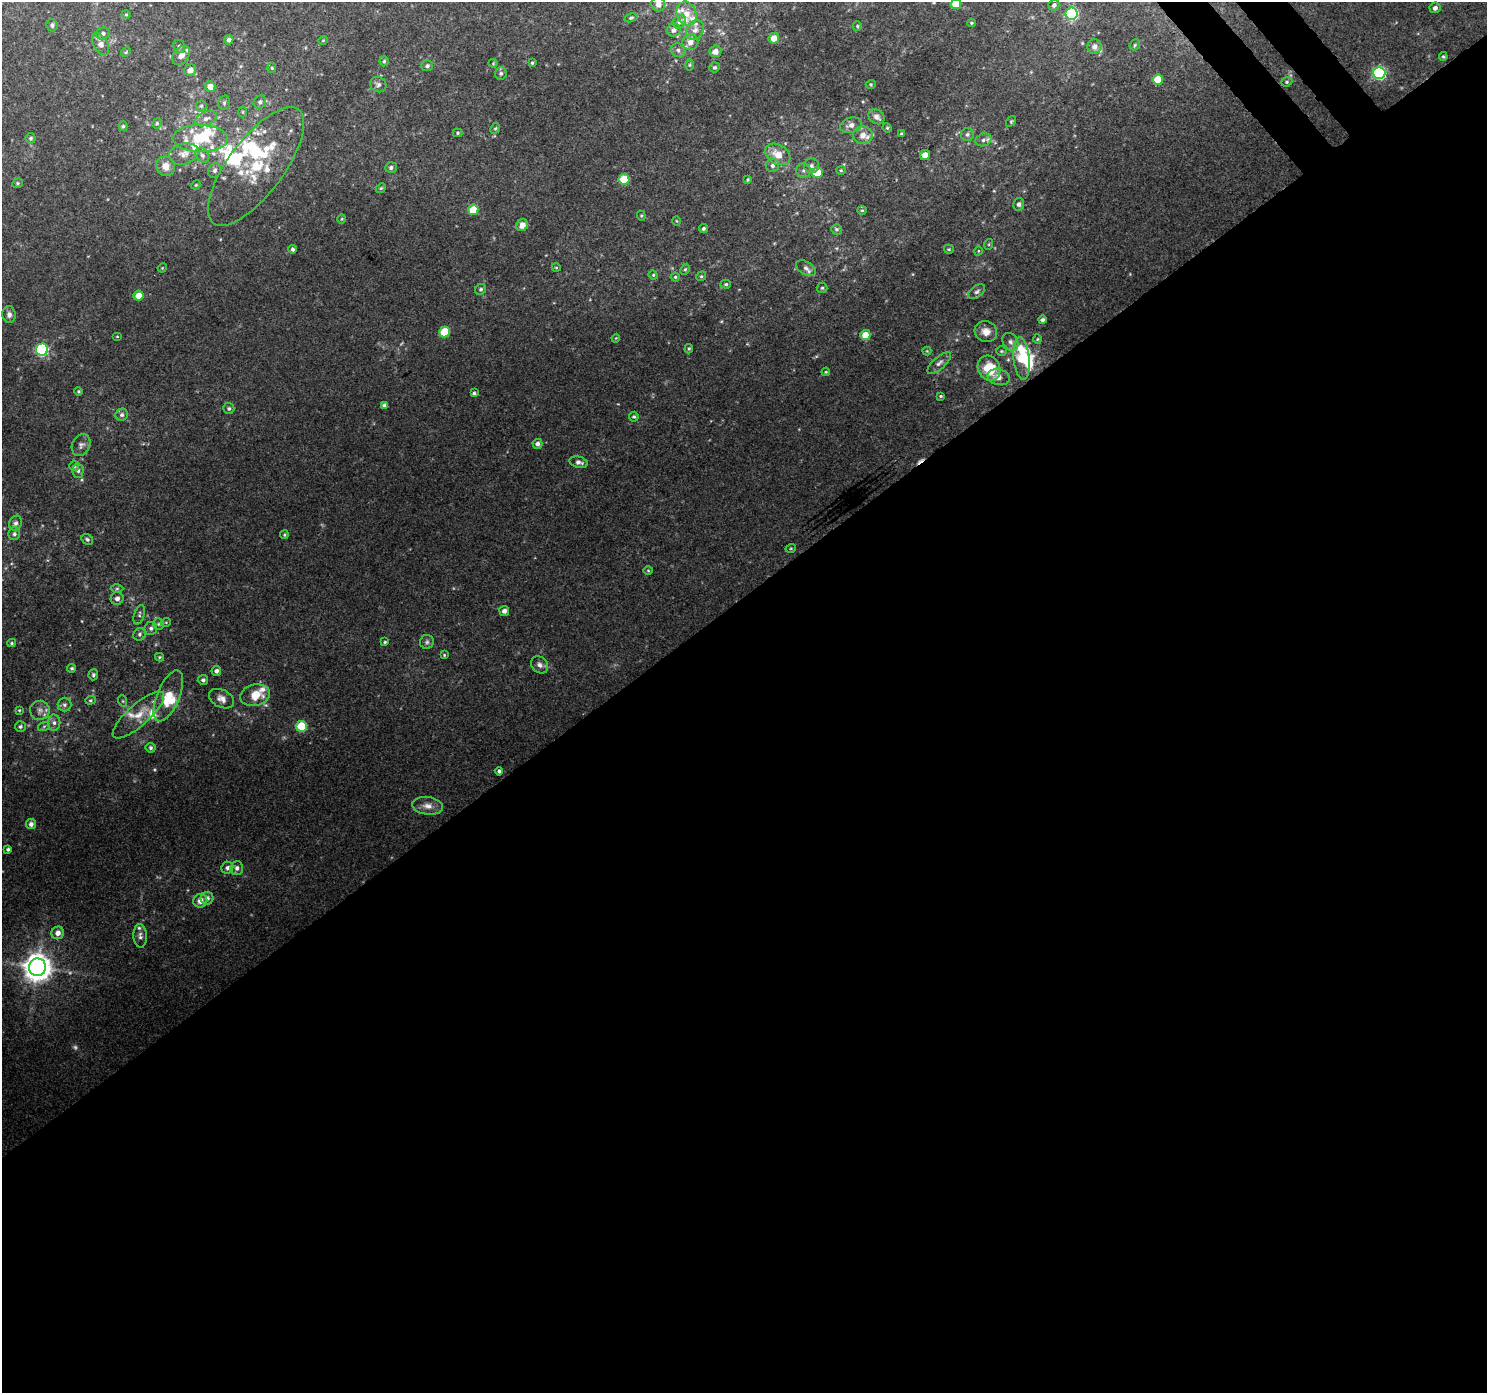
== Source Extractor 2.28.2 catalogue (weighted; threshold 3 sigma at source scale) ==
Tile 15 of 4 x 4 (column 3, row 4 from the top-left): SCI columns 3019-4503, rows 175-1565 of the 6040 x 5978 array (HDU 1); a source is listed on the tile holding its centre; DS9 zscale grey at full resolution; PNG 1489 x 1395 px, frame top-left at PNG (2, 2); each listed source drawn as its Kron ellipse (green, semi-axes under 4 px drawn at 4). Shown black and unused: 58% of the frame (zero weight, under 3 of 4 exposures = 5% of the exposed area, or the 3 px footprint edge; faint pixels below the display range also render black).
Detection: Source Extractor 2.28.2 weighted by HDU 2 'WHT'; one run over the whole footprint, this tile lists its part. Background 0.0445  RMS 0.0038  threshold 0.0172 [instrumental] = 3 sigma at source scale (4.5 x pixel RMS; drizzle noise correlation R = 1.50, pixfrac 1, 0.0396/0.0396 arcsec/px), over >= 5 px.
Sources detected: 216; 2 too faint to see at this stretch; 5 inside a brighter object's white glare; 1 cosmic-ray / hot-pixel residue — neither listed nor drawn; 24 inside a brighter listed object's ellipse — not listed separately; the other 184 listed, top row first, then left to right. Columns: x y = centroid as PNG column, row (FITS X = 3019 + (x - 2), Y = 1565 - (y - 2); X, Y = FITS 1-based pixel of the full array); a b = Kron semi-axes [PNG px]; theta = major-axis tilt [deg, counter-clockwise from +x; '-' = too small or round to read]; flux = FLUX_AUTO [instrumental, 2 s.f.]
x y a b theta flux
658 4 7 7 - 2.6
956 4 5 5 - 9.6
1054 5 5 5 - 1.2
1435 8 5 5 - 1.2
126 14 4 4 - 0.43
686 14 12 9 -69 4.1
1072 14 6 6 - 56
631 18 7 4 14 0.57
680 22 7 6 - 1.3
971 23 4 3 - 0.45
52 25 6 5 - 0.95
857 26 5 4 - 0.5
674 30 7 6 - 1.6
695 30 10 8 58 2.2
103 34 7 6 - 1.2
774 38 5 5 - 3.6
229 40 4 4 - 1.1
323 40 5 3 - 0.33
690 42 8 7 - 2.8
100 44 12 7 -60 2.9
1135 45 6 5 - 0.56
179 47 7 6 - 0.86
1094 47 7 7 - 1.9
678 50 7 6 - 1.3
715 51 6 5 - 2.7
126 52 5 4 - 0.48
181 55 11 7 51 2.6
1443 57 4 3 - 0.47
384 61 5 4 - 0.65
493 63 4 4 - 0.39
532 63 3 3 - 0.53
690 65 6 4 89 0.51
427 66 6 5 - 0.95
715 67 5 5 - 0.73
272 68 5 4 - 0.45
190 70 6 6 - 2.3
501 73 6 5 - 0.86
1379 73 6 6 - 55
1158 79 5 5 - 9.7
1287 82 6 4 22 0.58
378 84 8 7 - 1.2
871 84 5 3 - 0.37
210 87 5 5 - 2.9
260 102 7 6 - 1.2
224 103 7 5 76 0.82
201 106 5 5 - 0.68
243 112 5 3 - 0.41
876 117 9 6 -36 1.8
206 118 11 7 24 1.9
1011 121 6 4 56 0.43
157 123 5 4 - 0.62
851 125 11 7 15 2.3
123 126 5 4 - 0.56
495 128 6 4 66 0.54
887 128 5 4 - 0.44
458 133 5 4 - 0.47
901 134 3 3 - 0.52
967 134 6 6 - 1.1
863 135 10 9 - 3.6
31 138 5 5 - 0.77
200 139 27 13 0 14
983 140 8 6 17 1.4
184 154 15 10 16 3.1
778 154 13 9 -30 5.5
202 155 8 6 -55 1.3
925 155 5 5 - 3
772 165 7 6 - 1.4
166 166 10 9 - 3.6
811 166 7 7 - 1.4
256 167 71 27 53 30
391 168 6 5 - 1
214 170 7 6 - 1.2
841 170 5 4 - 0.48
804 171 7 7 - 1.3
817 173 5 5 - 8.1
624 179 5 5 - 13
748 180 4 4 - 0.52
17 183 5 4 - 0.56
196 185 5 4 - 0.41
381 188 5 4 - 0.49
1019 204 6 5 - 1.3
473 210 5 5 - 10
862 210 4 4 - 0.42
641 216 5 4 - 0.51
342 219 5 3 - 0.37
676 221 5 3 - 0.31
522 225 6 5 - 3.1
703 229 5 4 - 0.76
836 229 5 5 - 0.74
989 244 5 3 - 0.37
293 249 4 4 - 0.89
949 249 5 4 - 0.5
978 251 4 3 - 0.31
556 267 4 3 - 0.3
162 268 5 3 - 0.32
806 268 11 6 -31 1.5
685 269 6 4 65 0.58
653 275 5 4 - 0.49
701 276 5 4 - 0.52
675 277 4 4 - 0.49
726 284 5 4 - 0.59
822 288 5 5 - 0.57
481 289 6 5 - 0.75
977 292 10 5 37 1.1
138 296 5 5 - 5.4
9 315 8 7 - 1.5
1042 320 4 4 - 0.91
444 332 5 5 - 15
986 332 11 10 - 3.4
865 335 5 5 - 4.9
117 336 5 3 - 0.34
616 338 4 3 - 0.31
1037 339 5 3 - 0.38
1010 342 9 7 -58 1.9
689 349 5 4 - 0.46
42 350 6 6 - 51
927 351 4 4 - 0.37
1001 351 5 5 - 0.54
1022 358 21 8 -85 14
939 363 15 6 41 1.7
989 368 13 11 -64 10
826 372 4 3 - 0.34
999 377 11 8 -14 2.5
79 391 4 4 - 0.45
474 393 4 3 - 0.56
941 396 4 3 - 0.39
384 405 4 4 - 1.2
229 409 5 5 - 0.8
122 415 6 6 - 1
634 417 5 5 - 0.7
537 444 5 5 - 1.4
81 445 11 9 64 1.8
579 462 9 5 -13 1.4
74 466 5 5 - 0.61
78 471 7 5 88 1
16 523 8 6 64 1.2
14 534 6 6 - 0.88
284 535 4 4 - 0.46
87 539 6 5 - 0.81
791 548 5 3 - 0.39
648 570 5 3 - 0.36
117 588 6 4 1 0.59
117 598 6 6 - 1.6
504 611 5 5 - 1.7
139 615 10 5 72 1
166 622 5 3 - 0.36
158 624 6 5 - 0.68
151 628 6 6 - 1.1
140 634 7 6 - 0.85
385 642 4 3 - 0.49
427 642 7 7 - 0.94
12 643 4 4 - 0.48
444 655 4 3 - 0.38
159 657 4 4 - 0.46
540 665 9 7 -44 1.6
72 668 4 3 - 0.57
216 671 5 5 - 1.2
93 675 5 5 - 0.74
203 680 5 5 - 0.92
255 695 15 10 11 6.8
168 696 27 11 67 8.5
221 699 13 8 -26 2.5
90 700 5 4 - 0.51
123 701 6 3 -71 0.42
64 705 7 7 - 1.1
19 710 4 3 - 0.4
40 710 10 9 - 2.2
138 715 33 10 41 7
54 723 8 6 -88 1.4
44 726 6 4 19 0.57
301 726 5 5 - 15
20 727 5 5 - 0.86
151 748 5 5 - 0.81
499 771 4 3 - 0.79
428 806 15 8 -8 3.1
31 824 5 5 - 1.5
8 849 4 4 - 0.75
227 868 6 5 - 1.2
237 868 7 6 - 1.5
207 898 6 6 - 1.4
200 901 7 6 - 2.6
58 933 6 6 - 2.4
140 936 12 6 -86 1.6
38 967 9 8 - 520
Isophote crosses this tile's border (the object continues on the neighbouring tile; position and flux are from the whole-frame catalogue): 2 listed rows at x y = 658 4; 956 4